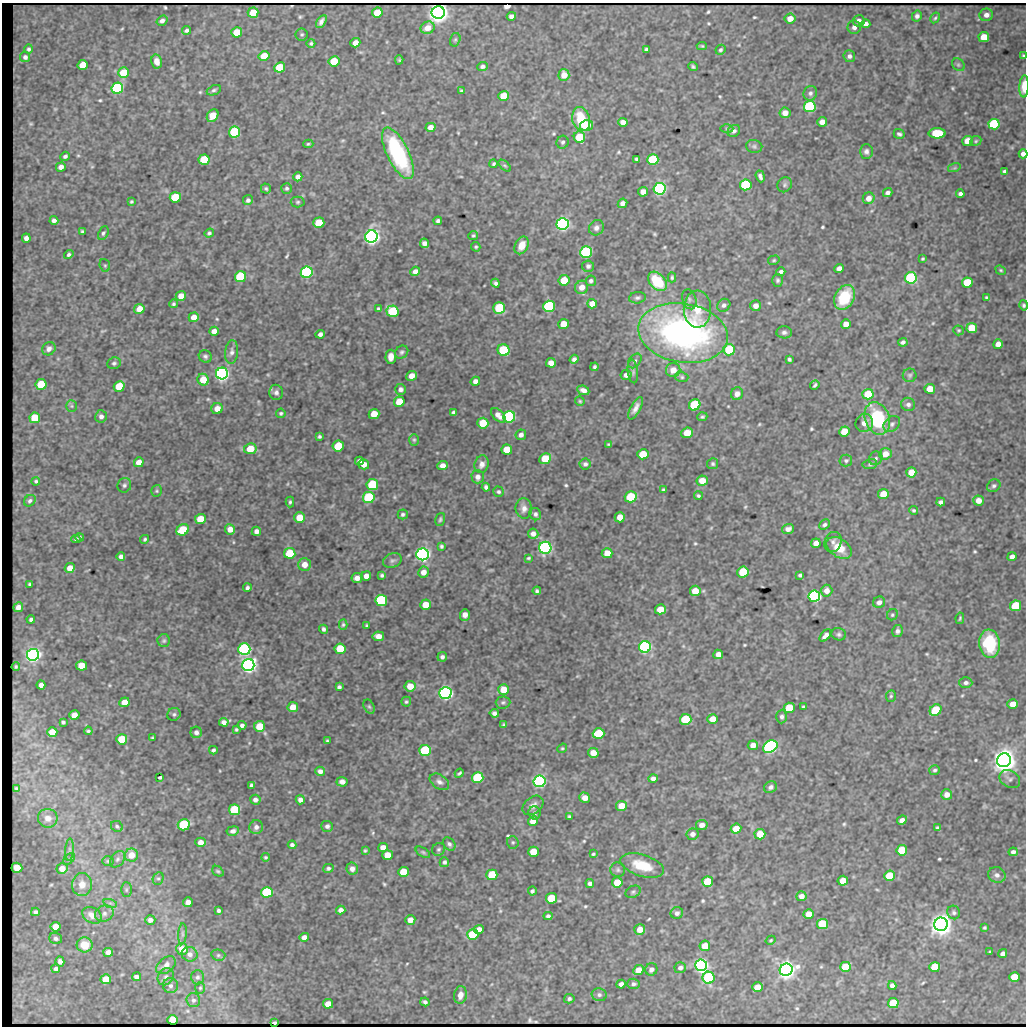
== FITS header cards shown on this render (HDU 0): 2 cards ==
NAXIS1  =                 1024 / length of data axis 1
NAXIS2  =                 1024 / length of data axis 2

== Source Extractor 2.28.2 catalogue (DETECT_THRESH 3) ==
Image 1024 x 1024 px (HDU 0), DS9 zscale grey, 1 PNG px = 1 image px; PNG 1028 x 1028 px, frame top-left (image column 1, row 1024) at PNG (2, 3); each listed source drawn as its Kron ellipse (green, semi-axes under 4 px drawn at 4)
Background 2190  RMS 6.7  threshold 20.1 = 3 sigma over >= 5 px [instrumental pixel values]
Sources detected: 592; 1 with non-positive FLUX_AUTO (blend fragments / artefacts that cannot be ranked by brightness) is neither listed nor drawn; of the other 591, the 500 brightest by FLUX_AUTO listed and drawn (91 fainter detections omitted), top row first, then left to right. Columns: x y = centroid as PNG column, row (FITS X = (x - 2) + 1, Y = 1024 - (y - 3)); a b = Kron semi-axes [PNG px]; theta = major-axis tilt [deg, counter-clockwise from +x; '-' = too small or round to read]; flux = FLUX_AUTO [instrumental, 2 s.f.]
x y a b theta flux
377 12 5 5 - 10000
438 12 6 6 - 560000
253 13 5 5 - 14000
986 15 7 6 - 2900
511 16 5 4 - 2300
917 16 5 5 - 1600
790 18 5 5 - 4700
935 18 6 4 59 650
162 21 6 4 35 1600
321 21 7 4 60 1800
859 21 6 5 - 2500
866 24 4 4 - 2200
854 27 7 6 - 2000
428 28 7 6 - 5100
187 30 5 4 - 1100
237 32 5 5 - 12000
302 34 6 6 - 780
984 37 5 5 - 11000
455 40 7 5 74 790
311 43 4 4 - 760
355 43 5 4 - 3900
702 46 5 4 - 610
29 49 5 4 - 1000
646 49 4 4 - 1100
721 50 5 4 - 880
264 56 5 5 - 10000
849 56 6 6 - 1600
1023 56 3 3 - 650
25 57 5 5 - 1600
399 60 4 4 - 610
157 61 7 5 -80 3100
334 61 5 5 - 18000
83 65 5 5 - 9700
958 65 7 5 -45 940
482 66 5 4 - 1300
280 67 5 5 - 21000
693 67 5 3 - 780
123 73 5 5 - 17000
564 75 6 5 - 4800
1024 86 11 4 86 8400
117 88 6 5 - 90000
214 90 7 4 22 1000
461 91 4 3 - 750
810 93 7 6 - 1400
504 96 5 5 - 11000
810 107 6 5 - 71000
785 113 5 5 - 3900
213 116 7 5 54 8900
581 119 12 9 -75 16000
623 122 5 4 - 2700
822 122 5 4 - 3300
994 124 5 5 - 58000
586 125 6 5 - 13000
430 127 5 4 - 3100
727 128 6 4 0 700
734 131 7 5 41 1500
234 132 5 5 - 42000
937 133 8 5 0 23000
899 134 5 4 - 1000
579 137 6 5 - 17000
967 141 5 5 - 8300
976 141 6 4 24 700
563 142 6 6 - 1100
308 144 5 4 - 730
754 146 8 6 -11 1000
866 151 7 6 - 1600
398 153 28 11 -64 50000
1023 154 4 4 - 2400
65 156 5 4 - 1200
636 159 4 3 - 780
204 160 5 5 - 20000
653 160 6 5 - 40000
494 164 4 3 - 680
505 166 7 4 -43 650
61 167 5 4 - 2600
954 168 6 4 18 640
1004 171 4 3 - 970
760 176 6 4 -71 1400
298 177 4 4 - 2200
746 185 5 5 - 45000
785 185 8 7 - 1200
287 188 5 5 - 990
266 189 5 5 - 820
660 189 6 6 - 140000
643 192 5 5 - 3700
888 193 5 4 - 1600
960 194 4 4 - 1400
175 197 5 5 - 26000
869 198 6 5 - 3600
248 200 5 5 - 1500
131 202 3 3 - 670
298 202 7 5 2 880
622 203 5 4 - 2000
54 220 4 4 - 1500
438 221 4 4 - 1200
319 223 5 5 - 14000
563 224 6 6 - 210000
596 228 8 7 - 1800
83 232 4 3 - 990
103 233 7 5 62 960
209 233 5 4 - 880
473 235 5 4 - 680
371 237 6 6 - 370000
26 238 4 4 - 2000
424 243 5 4 - 2100
522 245 9 6 63 5100
476 247 5 4 - 720
586 252 6 6 - 75000
69 255 5 4 - 1000
922 259 4 3 - 670
774 260 6 4 15 680
105 265 6 5 - 740
588 266 6 6 - 1200
839 268 5 4 - 2400
1001 270 5 4 - 680
415 271 5 4 - 2400
307 272 6 5 - 120000
781 272 4 4 - 1300
240 277 6 5 - 42000
672 277 5 3 - 740
911 278 6 5 - 71000
564 280 5 5 - 9700
778 280 6 5 - 970
591 281 5 5 - 990
657 281 11 7 -47 19000
967 282 5 5 - 21000
495 283 4 4 - 1100
582 287 7 6 - 3600
181 296 5 5 - 4500
844 297 13 9 61 18000
986 297 4 3 - 690
637 298 8 5 7 1200
689 299 10 7 -73 1400
173 304 4 4 - 760
592 304 5 4 - 4000
724 305 7 6 - 1500
1024 305 5 4 - 910
549 306 6 5 - 49000
756 306 5 5 - 2900
499 308 6 5 - 33000
139 309 5 5 - 6000
378 309 3 3 - 730
697 309 18 13 -88 8900
392 311 6 6 - 31000
194 317 5 4 - 4800
563 324 5 5 - 7400
846 324 5 4 - 4100
972 328 5 5 - 15000
958 330 5 4 - 610
214 331 5 4 - 3100
784 332 8 6 -1 1400
683 333 45 29 -9 170000
320 334 5 4 - 1500
903 342 5 4 - 1300
998 344 5 4 - 3400
49 349 7 6 - 1800
503 350 6 5 - 29000
729 350 6 5 - 21000
232 352 12 6 84 1900
402 352 7 6 - 990
205 356 7 6 - 1200
391 357 7 5 84 3300
574 359 4 4 - 1600
789 359 4 3 - 920
635 361 8 5 53 1200
114 363 6 6 - 1100
551 363 5 4 - 3700
595 367 4 3 - 950
673 370 7 7 - 4300
633 371 12 5 -84 1200
222 373 6 6 - 240000
626 375 5 5 - 1800
910 375 7 6 - 950
412 376 5 5 - 3800
682 377 6 5 - 830
203 380 6 5 - 8300
475 381 5 4 - 2100
41 384 5 5 - 21000
815 385 5 3 - 830
119 386 5 5 - 16000
400 389 5 5 - 1600
930 389 5 5 - 7200
583 390 6 4 -24 2400
276 392 7 7 - 1600
737 394 6 6 - 2700
868 394 5 5 - 13000
580 401 5 4 - 620
399 402 5 5 - 11000
908 404 7 6 - 1600
695 405 6 5 - 33000
71 406 6 5 - 820
635 408 12 5 62 2500
217 409 6 5 - 4000
453 412 4 3 - 900
281 413 5 4 - 740
374 414 5 5 - 7300
498 415 9 5 -44 2900
101 416 6 6 - 1700
509 417 6 5 - 83000
702 417 5 4 - 740
35 418 5 5 - 16000
877 418 17 12 -69 32000
483 423 5 5 - 11000
864 423 9 8 - 2800
892 424 9 7 42 1500
844 431 5 5 - 8800
687 433 6 5 - 7900
521 435 5 5 - 1700
319 436 3 3 - 790
414 440 6 5 - 740
609 445 4 3 - 620
338 446 5 5 - 19000
250 449 6 5 - 10000
507 449 5 5 - 8200
643 454 5 5 - 12000
885 454 6 5 - 4900
876 458 7 6 - 1100
545 459 6 5 - 13000
359 461 4 4 - 1600
846 461 6 6 - 920
139 462 5 4 - 4300
364 464 5 5 - 3600
482 464 9 7 73 2400
585 464 5 5 - 1300
713 464 5 5 - 820
870 464 7 5 10 870
443 466 5 4 - 2900
911 472 5 5 - 6600
478 477 6 6 - 2200
36 481 4 4 - 780
702 481 6 5 - 6000
124 485 7 6 - 1300
372 485 5 5 - 31000
994 486 7 6 - 1200
486 487 4 4 - 1200
663 490 3 3 - 750
157 491 6 5 - 710
498 492 5 5 - 950
883 494 5 5 - 7900
698 496 4 3 - 870
369 497 6 5 - 41000
631 497 6 5 - 23000
30 501 6 5 - 1200
978 501 5 5 - 4100
290 502 5 4 - 830
941 502 4 4 - 1500
524 508 10 8 -84 2500
914 510 4 4 - 780
403 514 5 5 - 930
535 514 6 5 - 1400
620 517 5 5 - 5500
299 518 5 5 - 8200
200 519 5 5 - 9200
440 519 7 4 75 860
824 525 6 4 43 990
230 529 5 5 - 4100
788 529 6 5 - 2000
183 530 6 5 - 21000
256 531 4 4 - 2100
533 534 5 5 - 2300
79 537 4 4 - 730
76 539 4 4 - 890
145 539 4 4 - 780
833 542 10 8 65 2000
816 543 5 4 - 2600
441 546 4 3 - 840
545 548 6 6 - 180000
839 548 14 9 -34 8000
290 553 5 5 - 17000
607 553 5 5 - 4900
423 554 6 6 - 270000
121 557 4 4 - 1700
1012 557 4 4 - 2500
528 558 4 3 - 610
392 560 9 7 19 1400
304 565 6 6 - 4700
70 568 5 4 - 4900
423 572 5 5 - 2900
743 572 6 5 - 15000
382 575 4 3 - 880
800 575 4 3 - 920
366 576 5 4 - 3000
357 578 5 5 - 2600
30 584 3 3 - 740
247 588 4 4 - 1100
537 591 4 4 - 980
695 591 5 5 - 7300
827 591 6 5 - 3100
814 596 6 5 - 150000
381 601 6 6 - 63000
879 602 6 5 - 2100
425 605 5 5 - 7700
1015 606 5 5 - 27000
18 607 5 4 - 3000
660 609 5 5 - 9000
465 615 6 5 - 3200
892 615 6 5 - 740
960 618 6 3 79 650
31 619 4 4 - 1100
343 625 5 4 - 810
367 626 3 3 - 640
324 629 4 4 - 1200
898 631 6 5 - 1700
839 634 7 6 - 1100
825 635 7 4 48 2000
378 636 6 5 - 3700
164 641 6 6 - 870
989 644 14 10 -84 26000
645 647 6 5 - 130000
244 649 6 6 - 120000
340 649 5 5 - 14000
718 654 5 4 - 3400
33 655 6 6 - 330000
442 657 5 4 - 1400
248 665 6 6 - 330000
82 666 5 5 - 12000
16 667 4 3 - 760
966 683 6 5 - 1400
41 685 4 4 - 2400
410 686 5 5 - 6600
339 687 4 4 - 1100
504 690 5 5 - 7800
445 693 6 6 - 250000
891 696 6 5 - 710
124 702 5 5 - 5900
406 702 5 5 - 780
503 702 7 6 - 1000
1013 704 5 4 - 5400
293 707 5 5 - 6300
369 707 7 5 -62 880
804 707 4 3 - 870
789 708 5 5 - 18000
936 710 6 5 - 22000
494 713 5 4 - 1500
174 714 7 6 - 920
74 715 5 5 - 5500
782 717 6 5 - 1300
686 719 6 5 - 24000
713 719 5 5 - 5700
63 722 4 3 - 800
224 722 5 4 - 2000
242 725 4 4 - 1400
504 725 4 4 - 730
259 726 5 5 - 11000
236 729 3 3 - 650
88 731 4 3 - 770
52 732 5 5 - 7300
196 732 6 5 - 1600
598 734 6 5 - 26000
152 738 4 3 - 600
122 739 5 5 - 16000
327 741 3 3 - 590
753 745 5 4 - 3300
770 747 8 5 31 130000
562 748 5 4 - 590
213 750 4 3 - 930
425 750 6 5 - 43000
593 753 5 5 - 5500
1004 760 7 6 - 710000
935 770 5 5 - 940
320 771 5 4 - 1800
459 773 5 3 - 690
160 777 4 3 - 670
478 778 6 5 - 38000
653 778 5 4 - 2100
1010 779 11 8 -32 1600
540 781 6 5 - 150000
342 782 5 5 - 2200
439 782 11 6 -34 1900
251 785 4 3 - 950
771 787 7 5 35 1500
17 788 4 3 - 850
947 795 5 5 - 3500
585 798 5 5 - 4100
255 800 5 5 - 1800
300 800 4 4 - 2100
533 805 12 8 39 2500
622 806 5 5 - 6900
235 810 5 5 - 25000
535 813 7 6 - 1000
569 816 4 3 - 670
48 818 10 9 - 3800
902 820 5 4 - 2700
533 821 5 5 - 5400
184 825 6 5 - 44000
702 825 6 5 - 2800
117 826 6 5 - 800
327 826 6 5 - 1400
256 827 7 6 - 2000
938 828 4 3 - 930
736 829 5 5 - 7200
233 831 6 4 9 1500
692 834 6 5 - 2500
760 834 5 5 - 9400
201 842 5 4 - 3200
513 842 6 5 - 860
449 844 7 5 -53 1200
292 845 4 4 - 1200
383 847 5 4 - 4000
439 849 7 6 - 1000
69 850 11 4 86 1300
365 850 4 3 - 620
902 850 5 5 - 20000
423 852 8 4 -31 800
533 852 5 5 - 8500
1013 852 5 4 - 1500
593 854 3 3 - 650
131 855 6 6 - 6800
387 855 5 5 - 6800
265 857 4 4 - 680
69 859 7 4 45 700
117 859 9 6 51 1300
108 861 6 5 - 720
444 862 5 5 - 1100
642 865 22 11 -17 13000
17 868 5 5 - 8200
328 868 5 4 - 990
62 869 5 5 - 5600
352 869 6 6 - 2200
618 870 7 7 - 1200
218 871 6 4 -41 750
403 872 5 5 - 14000
492 875 5 5 - 25000
997 875 9 7 -21 2000
889 876 5 5 - 14000
158 878 6 5 - 830
843 881 5 5 - 6000
617 882 5 5 - 10000
708 882 5 5 - 16000
590 883 4 4 - 1600
82 884 11 10 - 5200
126 890 7 5 -90 810
532 891 4 3 - 1100
267 892 6 5 - 48000
633 892 8 5 28 930
801 896 5 5 - 2700
551 898 5 5 - 16000
188 902 5 5 - 3100
110 903 7 4 -18 880
341 910 5 4 - 2200
219 911 4 3 - 1100
35 912 4 4 - 1000
954 912 7 6 - 1100
677 913 6 5 - 1800
104 914 9 8 - 2000
809 914 5 5 - 5600
92 915 10 7 -31 3500
548 916 4 4 - 1200
150 920 5 4 - 2100
410 920 5 5 - 4200
823 924 5 5 - 23000
941 924 7 6 - 590000
56 927 5 4 - 6500
984 928 4 4 - 720
479 929 5 4 - 2800
640 929 5 5 - 5300
182 934 10 4 86 1100
473 935 5 5 - 29000
304 937 5 4 - 2700
56 939 6 5 - 1200
771 940 5 4 - 610
85 945 8 7 - 7600
705 946 5 5 - 7300
182 949 6 6 - 5900
108 952 5 4 - 3100
990 952 3 3 - 600
190 954 8 7 - 2200
1003 954 5 4 - 2600
218 955 7 5 -13 870
60 961 5 4 - 1600
166 965 11 7 39 2600
701 965 6 6 - 180000
845 967 5 5 - 15000
935 967 5 5 - 18000
680 968 6 5 - 1900
56 969 4 4 - 1500
651 969 6 6 - 1900
639 970 5 5 - 5100
786 970 6 6 - 390000
136 977 4 4 - 1800
166 977 9 7 57 1800
197 977 7 6 - 1300
1014 977 5 5 - 13000
709 978 6 6 - 51000
106 979 5 5 - 11000
621 984 4 4 - 1900
633 984 6 5 - 1100
892 985 4 4 - 2000
170 986 7 7 - 1700
757 987 5 4 - 6800
200 988 6 5 - 630
460 995 9 6 81 3100
599 995 7 6 - 1400
569 999 5 4 - 970
193 1000 7 6 - 1400
425 1002 4 4 - 1200
893 1003 5 5 - 23000
328 1004 5 5 - 6400
172 1020 5 5 - 11000
275 1022 4 2 - 1600
At the frame edge (FLAGS 8, measured only in part): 4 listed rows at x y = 1023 56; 1024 86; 1023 154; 1024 305
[91 fainter detections neither listed nor drawn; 1 non-positive-flux detection neither listed nor drawn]